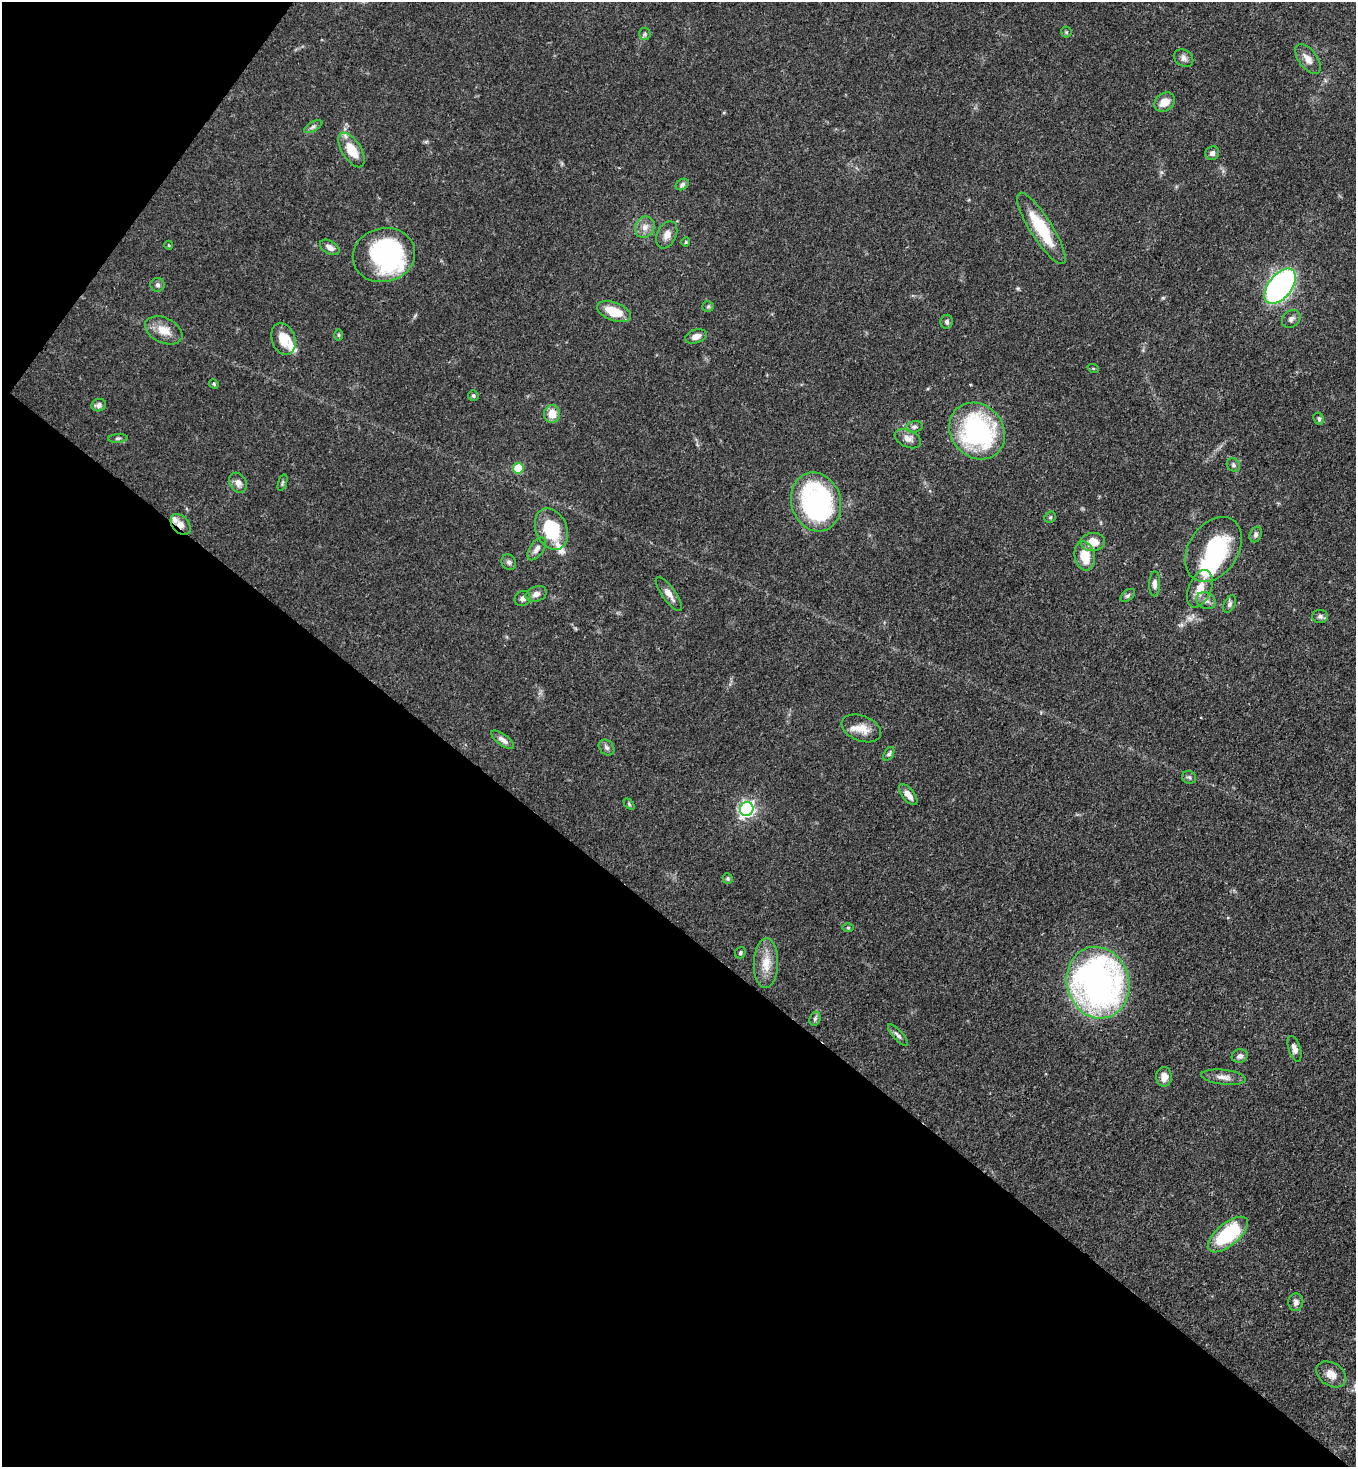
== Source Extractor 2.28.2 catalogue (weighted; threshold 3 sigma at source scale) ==
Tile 9 of 4 x 4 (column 1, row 3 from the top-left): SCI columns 227-1580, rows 1526-2990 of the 6004 x 5982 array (HDU 1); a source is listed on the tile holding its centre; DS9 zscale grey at full resolution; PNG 1358 x 1469 px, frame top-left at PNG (2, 2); each listed source drawn as its Kron ellipse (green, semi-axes under 4 px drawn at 4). Shown black and unused: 40% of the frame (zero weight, under 3 of 4 exposures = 7% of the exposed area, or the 3 px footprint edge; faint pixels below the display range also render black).
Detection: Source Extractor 2.28.2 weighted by HDU 2 'WHT'; one run over the whole footprint, this tile lists its part. Background 0.0862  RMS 0.0038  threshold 0.0173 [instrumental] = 3 sigma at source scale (4.5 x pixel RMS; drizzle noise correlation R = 1.50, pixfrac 1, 0.05/0.05 arcsec/px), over >= 5 px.
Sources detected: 87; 2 inside a brighter object's white glare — neither listed nor drawn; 4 inside a brighter listed object's ellipse — not listed separately; the other 81 listed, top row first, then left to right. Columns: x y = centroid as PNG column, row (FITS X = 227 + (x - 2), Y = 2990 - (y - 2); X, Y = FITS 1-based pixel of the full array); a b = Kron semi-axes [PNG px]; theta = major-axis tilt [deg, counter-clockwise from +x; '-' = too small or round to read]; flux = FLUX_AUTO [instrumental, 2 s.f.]
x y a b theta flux
1066 32 5 5 - 0.55
645 34 6 5 - 0.79
1184 58 10 8 -35 1.7
1308 59 17 9 -53 3.4
1164 102 11 9 39 4.6
313 126 10 5 29 1
352 150 19 9 -57 9
1212 153 7 6 - 1.7
682 184 7 5 33 0.95
645 227 11 9 57 2.7
1041 228 42 11 -58 18
667 235 14 9 64 2.7
686 242 4 4 - 0.44
169 245 4 4 - 0.37
330 247 11 6 -31 1.9
384 255 31 27 14 57
158 285 7 7 - 1
1280 286 20 11 52 120
708 306 5 5 - 0.6
614 312 18 9 -21 9.1
1291 319 10 8 41 1.5
947 322 7 6 - 0.98
164 330 20 12 -26 5.8
338 335 6 4 -89 0.47
696 336 11 6 18 2.4
283 339 16 11 -71 7.6
1093 368 6 3 -18 0.41
214 384 5 4 - 0.48
473 396 5 5 - 0.66
99 405 7 6 - 1.5
552 414 9 8 - 5.6
1319 419 6 5 - 0.74
914 427 8 5 9 1.1
977 431 30 26 -47 64
118 438 10 4 5 0.76
908 439 14 8 -25 2.6
1233 465 7 6 - 0.84
518 468 5 5 - 13
238 483 10 8 -60 2.2
282 483 8 3 71 0.63
816 502 30 24 -73 72
1050 517 6 5 - 0.65
181 524 12 8 -48 2.9
551 529 21 15 -66 21
1256 534 8 6 68 1.2
1093 542 12 9 2 5.2
537 549 13 7 56 2.1
1213 549 35 24 56 35
1085 556 15 10 -78 7.3
509 562 8 7 - 1.1
1155 584 12 5 88 1.5
1200 589 20 11 68 5.8
536 594 11 7 20 2.2
669 594 20 6 -54 2.9
1128 595 8 5 40 0.76
522 598 8 7 - 1.7
1206 601 10 8 -29 1.8
1229 604 9 5 64 1
1320 616 8 6 0 1.2
861 728 20 12 -22 5
503 740 14 5 -36 1.9
607 748 9 6 -45 1.2
889 754 7 4 58 0.82
1189 777 7 6 - 0.89
908 795 12 6 -51 3.2
629 804 6 4 -47 0.51
747 809 7 6 - 110
728 878 5 5 - 0.73
848 928 6 4 0 0.53
740 953 6 5 - 0.68
766 963 25 12 88 6.9
1098 983 36 31 -74 160
815 1019 7 5 70 0.83
898 1035 14 5 -48 1.3
1294 1049 13 6 -72 2.2
1240 1056 8 6 16 1.4
1164 1077 10 7 -89 3.3
1223 1077 22 7 -6 3
1228 1234 24 11 40 28
1296 1302 9 7 83 1.6
1331 1374 16 11 -32 4.1
Overlapping masked pixels (flux is a lower limit): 1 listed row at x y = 181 524